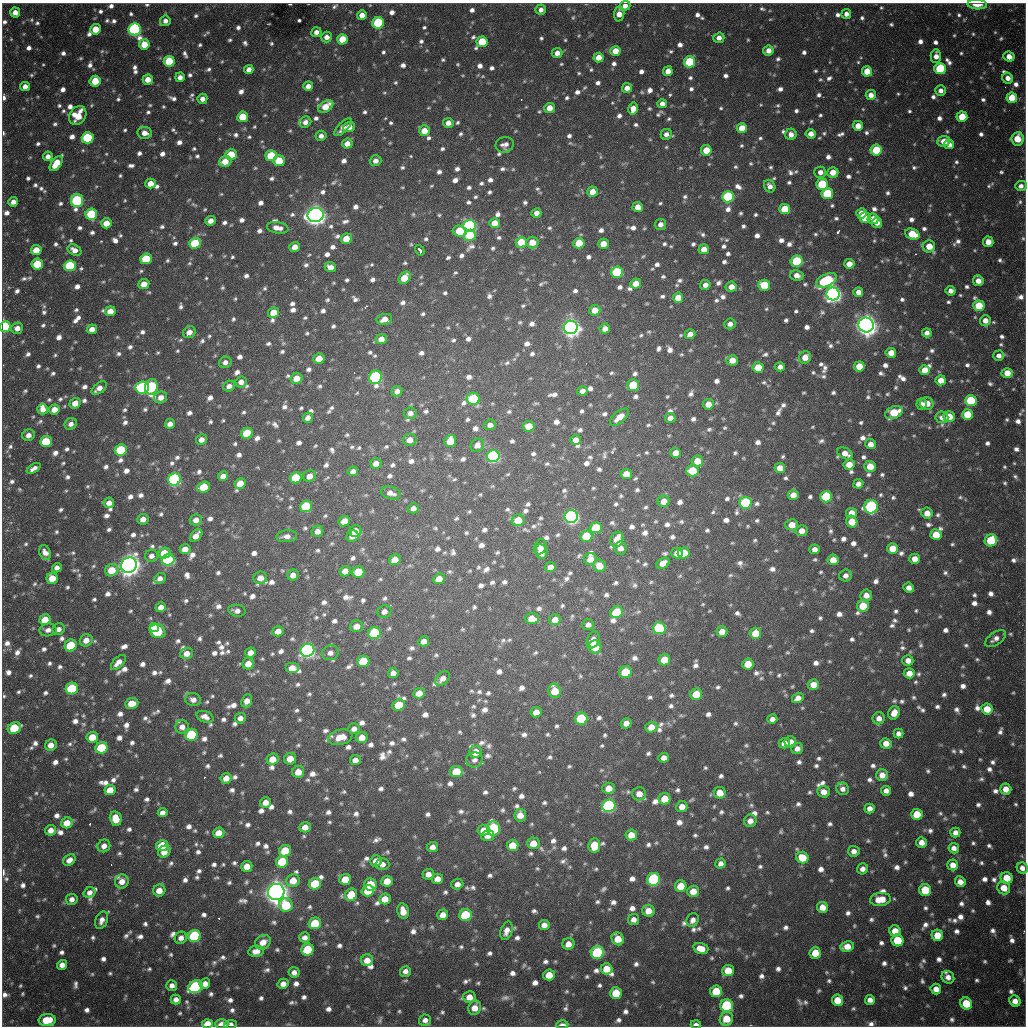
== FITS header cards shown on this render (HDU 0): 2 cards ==
NAXIS1  =                 1024 / length of data axis 1
NAXIS2  =                 1024 / length of data axis 2

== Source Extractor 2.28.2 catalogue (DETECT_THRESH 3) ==
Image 1024 x 1024 px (HDU 0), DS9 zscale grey, 1 PNG px = 1 image px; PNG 1028 x 1028 px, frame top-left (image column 1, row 1024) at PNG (2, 3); each listed source drawn as its Kron ellipse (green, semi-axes under 4 px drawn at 4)
Background 705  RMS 22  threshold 66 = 3 sigma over >= 5 px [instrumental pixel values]
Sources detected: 1794; of the 1794, the 500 brightest by FLUX_AUTO listed and drawn (1294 fainter detections omitted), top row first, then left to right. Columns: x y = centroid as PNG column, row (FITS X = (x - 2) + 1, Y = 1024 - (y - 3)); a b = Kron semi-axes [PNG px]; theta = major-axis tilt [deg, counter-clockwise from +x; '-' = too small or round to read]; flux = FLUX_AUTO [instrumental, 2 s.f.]
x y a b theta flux
977 5 10 5 -3 2.3e+04
625 6 5 5 - 1.2e+04
541 10 5 5 - 9.1e+03
15 12 5 5 - 1.3e+04
619 14 7 5 85 1.7e+04
846 14 5 5 - 8.9e+03
362 15 5 5 - 1.4e+04
165 21 5 5 - 8.7e+03
378 23 6 5 - 1.2e+05
96 29 5 5 - 3.2e+04
135 29 6 6 - 3.4e+05
316 32 5 4 - 8.6e+03
327 37 5 5 - 1.1e+04
719 38 6 5 - 1.1e+04
342 39 5 5 - 3.6e+04
482 42 5 5 - 5.8e+04
144 44 5 5 - 3.3e+04
615 51 5 5 - 2.4e+04
768 51 5 5 - 1.2e+04
557 53 5 5 - 1.1e+04
936 56 7 5 90 1.2e+04
1009 56 5 5 - 1.5e+04
599 58 5 5 - 2.0e+04
169 61 5 5 - 7.4e+04
689 62 5 5 - 9.8e+04
249 69 5 4 - 1.1e+04
940 69 5 5 - 1.2e+05
668 71 5 4 - 1.4e+04
867 71 5 5 - 3.2e+04
180 77 5 4 - 9.5e+03
1008 78 6 5 - 1.1e+04
148 79 5 5 - 2.0e+04
95 81 5 5 - 3.6e+04
25 86 5 4 - 1.2e+04
308 86 5 4 - 1.2e+04
627 88 5 5 - 1.2e+04
940 91 5 5 - 9.5e+03
871 95 5 5 - 1.3e+04
1012 98 5 5 - 3.9e+04
202 99 5 5 - 9.4e+03
662 104 5 4 - 1.1e+04
326 106 8 5 33 2.7e+04
549 108 5 5 - 1.6e+04
633 109 6 5 - 1.7e+04
78 115 10 8 56 3.8e+04
243 117 5 5 - 4.2e+04
962 117 5 5 - 3.9e+04
305 122 6 5 - 9.1e+03
448 123 5 5 - 1.1e+04
858 126 5 5 - 1.8e+04
343 127 11 5 46 9.6e+03
349 127 6 5 - 2.1e+04
742 128 5 5 - 2.8e+04
424 131 5 5 - 2.4e+04
145 133 7 6 - 1.3e+04
666 134 5 5 - 8.1e+03
791 134 6 5 - 1.0e+04
811 134 5 4 - 1.2e+04
321 136 5 5 - 8.0e+03
88 138 6 5 - 1.2e+05
1017 139 6 6 - 3.4e+04
944 141 6 5 - 2.2e+04
347 144 5 5 - 1.4e+04
949 144 5 4 - 1.3e+04
505 145 9 8 - 9.5e+03
706 150 5 5 - 3.2e+04
876 150 5 5 - 6.1e+04
231 155 6 5 - 5.8e+04
48 156 5 5 - 8.6e+03
271 156 5 5 - 6.3e+04
279 161 5 5 - 5.4e+04
375 161 6 5 - 8.5e+03
225 162 6 5 - 2.4e+04
56 163 9 5 53 3.2e+04
820 172 6 5 - 9.3e+03
833 172 5 5 - 1.9e+04
151 184 5 5 - 1.6e+04
822 184 6 5 - 8.9e+04
770 186 6 5 - 8.6e+03
1021 186 6 5 - 8.5e+03
592 192 5 5 - 1.9e+04
827 194 6 5 - 1.0e+05
728 197 6 5 - 1.6e+05
77 201 6 6 - 2.2e+05
13 202 5 4 - 1.1e+04
638 207 5 5 - 1.6e+04
785 209 5 5 - 4.9e+04
536 213 5 4 - 9.9e+03
861 213 5 5 - 2.8e+04
91 214 6 5 - 9.7e+04
316 215 8 7 - 1.4e+06
865 218 5 5 - 2.9e+04
873 219 5 5 - 2.1e+04
210 221 5 4 - 1.1e+04
106 223 5 5 - 2.2e+04
495 223 5 5 - 2.2e+04
877 223 5 5 - 8.9e+03
660 224 6 5 - 8.6e+03
469 226 6 6 - 3.9e+05
278 228 11 5 -8 1.4e+04
460 231 7 5 -4 5.3e+04
912 234 7 5 -20 4.6e+04
470 235 6 5 - 5.2e+04
346 239 5 5 - 2.7e+04
521 242 5 5 - 4.7e+04
532 242 6 6 - 2.3e+04
988 242 5 5 - 1.6e+04
195 243 6 5 - 6.4e+04
579 243 5 5 - 4.5e+04
603 244 5 5 - 2.1e+04
929 246 6 6 - 2.5e+04
295 247 5 5 - 1.4e+04
704 249 5 5 - 1.7e+04
36 250 5 5 - 2.5e+04
74 250 7 5 -28 1.3e+04
420 250 6 3 -57 8.6e+03
146 259 6 5 - 6.8e+04
797 261 6 5 - 9.9e+04
37 264 6 5 - 5.0e+04
849 264 5 5 - 1.5e+04
70 266 6 5 - 1.2e+05
330 267 6 5 - 1.1e+04
617 272 6 5 - 1.3e+05
797 275 7 5 -14 1.1e+04
405 278 7 5 49 3.2e+04
826 280 11 6 25 1.6e+05
978 281 5 5 - 1.3e+04
144 284 5 5 - 2.0e+04
636 284 5 5 - 2.5e+04
705 285 5 5 - 9.6e+03
764 285 6 5 - 4.9e+04
731 287 5 5 - 1.5e+04
950 291 5 4 - 9.4e+03
858 292 5 5 - 9.7e+03
833 294 6 6 - 8.4e+05
678 298 5 5 - 2.3e+04
979 306 5 5 - 4.9e+04
595 310 5 5 - 1.9e+04
110 311 5 5 - 1.9e+04
274 313 5 5 - 2.8e+04
384 319 8 5 9 1.4e+04
985 320 5 5 - 1.3e+04
730 324 6 5 - 8.7e+03
866 325 7 7 - 1.6e+06
5 327 5 5 - 1.5e+05
571 327 7 6 - 1.1e+06
17 328 6 5 - 1.1e+04
92 329 5 4 - 1.2e+04
605 329 5 5 - 1.3e+04
189 332 6 6 - 1.2e+04
927 333 5 4 - 8.3e+03
690 334 5 5 - 1.4e+04
381 339 5 5 - 1.3e+04
891 353 5 5 - 1.7e+04
999 356 5 5 - 8.5e+03
805 357 6 6 - 1.8e+04
319 359 5 5 - 2.6e+04
732 360 5 5 - 1.9e+04
225 362 6 5 - 8.7e+03
859 366 5 5 - 3.1e+04
758 367 5 5 - 4.1e+04
780 367 5 4 - 8.6e+03
924 370 5 5 - 2.4e+04
1007 373 5 5 - 2.1e+04
376 377 7 6 - 2.9e+05
297 378 6 5 - 2.0e+04
941 380 5 5 - 2.0e+04
241 382 6 5 - 1.1e+04
633 385 6 5 - 5.6e+04
229 386 6 5 - 8.5e+03
151 387 8 6 78 2.1e+05
99 388 9 5 37 1.3e+04
142 388 7 6 - 2.1e+05
397 391 6 5 - 8.5e+03
582 391 5 4 - 8.9e+03
161 397 6 5 - 1.2e+04
473 399 6 6 - 1.2e+05
971 401 6 5 - 1.0e+05
75 403 5 5 - 1.5e+04
708 404 5 5 - 1.8e+04
921 404 6 5 - 9.5e+03
927 404 7 6 - 1.9e+04
43 409 5 5 - 1.1e+04
54 409 5 5 - 1.6e+04
894 412 9 6 25 5.3e+04
410 413 6 5 - 8.1e+03
967 415 5 5 - 4.7e+04
949 416 5 5 - 2.3e+04
619 417 11 5 40 1.9e+04
942 417 6 5 - 1.1e+04
308 418 5 5 - 9.6e+03
670 418 5 5 - 1.1e+04
71 424 6 5 - 8.8e+03
170 424 5 4 - 9.6e+03
490 425 6 5 - 9.0e+03
529 426 6 5 - 2.4e+04
247 433 6 5 - 7.1e+04
28 435 6 5 - 1.0e+04
201 440 6 5 - 1.0e+04
410 440 7 6 - 1.5e+04
576 440 5 5 - 1.1e+04
46 441 6 5 - 6.2e+04
450 441 6 5 - 3.4e+04
870 444 5 5 - 1.3e+04
477 445 7 6 - 1.2e+04
121 450 6 5 - 9.8e+04
676 453 5 5 - 1.6e+04
845 453 8 5 -26 1.5e+04
493 456 6 6 - 3.5e+05
697 461 6 5 - 2.2e+04
376 463 5 5 - 1.2e+04
849 464 5 5 - 2.0e+04
870 466 5 5 - 2.4e+04
34 468 8 4 32 8.5e+03
780 468 5 5 - 2.3e+04
353 471 5 4 - 8.7e+03
692 471 6 5 - 5.2e+04
626 474 5 5 - 2.4e+04
223 476 5 5 - 1.1e+04
309 476 6 5 - 1.4e+04
296 478 6 5 - 5.8e+04
174 479 6 6 - 3.3e+05
240 484 6 5 - 3.0e+04
858 484 5 4 - 8.4e+03
204 487 7 5 17 4.9e+04
391 493 10 6 -16 1.1e+04
793 495 5 5 - 1.3e+04
826 497 6 6 - 1.1e+05
664 501 6 5 - 1.5e+04
109 503 5 5 - 1.3e+04
745 503 6 6 - 1.4e+05
306 506 6 5 - 1.0e+05
871 507 7 6 - 2.5e+05
413 508 5 5 - 9.2e+03
851 513 5 5 - 2.0e+04
927 513 5 5 - 1.6e+04
571 516 6 6 - 5.9e+05
143 519 6 5 - 1.1e+04
196 520 6 5 - 1.2e+04
518 520 6 6 - 3.1e+04
344 521 6 5 - 1.8e+04
852 522 6 5 - 2.7e+04
792 525 6 6 - 1.9e+04
596 528 6 5 - 5.2e+04
317 531 6 5 - 1.0e+04
355 531 6 6 - 1.8e+04
801 531 6 5 - 1.3e+04
936 535 5 5 - 3.3e+04
196 536 7 5 47 1.5e+04
287 536 10 6 5 1.0e+04
352 536 6 5 - 1.1e+04
586 536 6 5 - 6.9e+04
617 539 8 6 73 2.6e+04
991 540 6 6 - 7.0e+04
540 547 8 6 66 1.2e+04
620 548 6 6 - 1.0e+04
892 548 5 5 - 2.7e+04
185 549 5 5 - 1.6e+04
814 549 5 5 - 9.2e+03
541 552 7 6 - 1.9e+04
45 553 8 5 -67 1.0e+04
164 553 6 5 - 3.8e+04
677 553 5 5 - 1.4e+04
684 553 6 5 - 4.4e+04
151 556 6 6 - 8.2e+03
590 559 6 6 - 1.8e+04
915 559 5 5 - 1.7e+04
168 560 6 6 - 2.5e+05
395 560 6 5 - 2.1e+04
833 560 5 5 - 2.2e+04
663 563 7 5 33 1.3e+04
129 565 8 7 - 1.6e+06
599 566 6 6 - 2.1e+04
550 567 5 5 - 1.2e+04
57 568 5 4 - 8.4e+03
112 570 7 6 - 3.2e+04
345 571 5 5 - 1.4e+04
358 572 6 5 - 3.8e+04
293 575 6 5 - 1.2e+04
845 575 6 6 - 8.6e+03
52 578 6 5 - 2.8e+04
160 578 6 5 - 9.3e+03
260 578 7 6 - 1.3e+04
439 579 6 5 - 2.3e+04
909 588 5 5 - 9.6e+03
866 595 6 6 - 1.3e+04
863 606 6 6 - 3.9e+04
161 607 5 4 - 9.7e+03
237 611 9 6 -9 8.9e+03
384 612 7 6 - 9.1e+03
617 612 6 5 - 6.0e+04
532 619 7 5 -1 2.2e+04
45 620 5 5 - 3.1e+04
555 620 6 5 - 1.4e+04
588 625 6 5 - 8.1e+03
356 626 6 5 - 1.3e+04
154 628 5 3 - 3.5e+04
659 628 6 6 - 1.4e+05
59 629 6 5 - 8.3e+03
48 630 8 6 9 8.9e+03
158 631 8 6 -25 1.1e+05
278 631 6 5 - 1.4e+04
722 632 5 5 - 1.5e+04
374 633 6 6 - 1.3e+05
755 633 6 5 - 3.4e+04
995 639 12 6 34 8.8e+03
86 640 6 6 - 1.4e+04
593 640 9 6 69 1.6e+04
424 641 5 5 - 1.0e+04
71 645 6 5 - 6.7e+04
595 647 6 6 - 3.0e+04
307 650 7 6 - 5.9e+05
187 653 6 5 - 1.4e+04
250 653 5 5 - 1.2e+04
330 653 8 7 - 9.1e+03
664 660 6 5 - 3.1e+04
363 661 6 5 - 6.7e+04
908 661 5 5 - 1.1e+04
118 662 9 5 44 1.3e+04
248 664 6 5 - 1.8e+04
748 664 6 5 - 3.3e+04
292 668 7 5 0 2.0e+04
625 672 6 6 - 7.4e+04
393 673 5 5 - 9.0e+03
909 673 5 5 - 1.6e+04
442 679 8 5 43 9.3e+03
813 684 5 5 - 1.9e+04
72 688 6 5 - 1.2e+05
555 691 7 6 - 3.3e+04
419 693 6 5 - 1.8e+04
696 694 6 5 - 4.2e+04
798 698 6 5 - 1.1e+04
193 700 8 6 -11 8.8e+03
247 701 7 5 66 1.3e+04
132 703 6 5 - 2.2e+04
399 705 6 5 - 4.3e+04
987 709 5 5 - 2.7e+04
536 712 5 5 - 1.5e+04
894 713 7 5 66 1.7e+04
205 717 9 5 -19 1.0e+04
240 718 5 5 - 8.3e+03
879 718 6 6 - 1.0e+04
581 719 6 6 - 1.0e+05
772 719 5 5 - 8.6e+03
626 723 5 5 - 1.2e+04
182 727 7 6 - 1.2e+04
651 727 6 5 - 1.8e+04
14 728 7 5 26 6.9e+04
354 729 6 5 - 9.0e+03
898 734 5 5 - 8.6e+03
191 735 6 6 - 1.1e+05
92 737 6 5 - 3.0e+04
340 737 12 7 13 2.4e+04
362 737 6 5 - 1.7e+04
790 742 6 5 - 1.3e+04
784 743 5 5 - 1.2e+04
886 743 6 5 - 1.6e+04
51 745 6 5 - 1.4e+04
101 748 6 5 - 9.6e+04
797 749 6 5 - 9.4e+03
476 752 6 6 - 2.4e+04
664 758 5 5 - 1.1e+04
273 759 6 5 - 2.0e+04
290 759 6 6 - 2.1e+04
355 760 5 5 - 1.1e+04
474 760 8 7 - 8.1e+03
298 772 6 6 - 1.9e+04
456 772 6 5 - 4.2e+04
882 775 6 6 - 1.4e+04
226 778 6 5 - 1.4e+04
609 788 6 5 - 1.9e+04
843 789 6 6 - 9.0e+03
1006 789 5 5 - 1.7e+04
110 790 5 5 - 2.2e+04
886 791 5 5 - 8.4e+03
824 792 6 5 - 1.3e+04
720 793 6 5 - 2.0e+04
639 794 7 6 - 1.4e+04
665 799 6 5 - 2.8e+04
266 802 5 5 - 1.3e+04
609 806 6 6 - 2.9e+05
682 807 6 5 - 1.3e+04
869 809 5 5 - 1.0e+04
163 813 5 4 - 9.0e+03
917 814 6 5 - 4.1e+04
520 815 6 6 - 1.6e+04
116 819 7 6 - 2.7e+04
750 821 6 6 - 1.1e+04
67 823 6 5 - 2.5e+04
305 827 6 5 - 1.6e+04
493 828 7 6 - 1.7e+05
51 830 5 5 - 1.2e+04
483 830 6 5 - 1.3e+04
955 832 5 5 - 9.6e+03
219 833 6 5 - 2.1e+04
631 835 5 5 - 2.0e+04
488 836 6 5 - 1.1e+04
921 842 5 5 - 1.3e+04
533 843 6 6 - 2.2e+04
513 845 6 5 - 2.9e+04
594 845 7 6 - 3.1e+04
104 846 7 6 - 1.2e+04
162 846 6 5 - 5.6e+04
433 847 5 5 - 9.8e+03
954 848 5 5 - 9.4e+03
285 851 6 5 - 5.9e+04
854 851 6 5 - 9.5e+03
164 852 6 5 - 1.9e+04
802 858 6 5 - 4.3e+04
69 860 7 5 39 1.1e+04
376 861 6 5 - 1.4e+04
282 862 6 5 - 8.5e+04
721 863 5 5 - 8.1e+03
382 864 7 6 - 8.6e+03
953 865 5 5 - 1.4e+04
247 866 5 5 - 1.7e+04
1022 868 6 5 - 9.5e+03
862 869 5 5 - 9.6e+03
428 874 6 5 - 1.2e+04
1007 878 6 5 - 3.7e+04
345 879 6 5 - 2.9e+04
437 879 5 5 - 1.3e+04
654 879 6 6 - 2.0e+05
122 881 7 7 - 1.5e+04
293 881 7 6 - 2.4e+04
387 881 6 5 - 2.3e+04
960 882 5 5 - 1.2e+04
315 884 6 5 - 6.8e+04
457 884 6 5 - 1.0e+04
370 885 6 6 - 6.7e+04
681 886 6 5 - 3.3e+04
1004 888 7 6 - 2.3e+04
159 890 6 6 - 1.8e+04
925 890 6 6 - 5.9e+04
368 891 6 5 - 3.2e+04
693 891 6 5 - 1.9e+04
90 892 6 5 - 8.9e+03
276 892 8 8 - 2.0e+06
351 895 6 6 - 3.8e+04
72 899 6 5 - 8.4e+03
385 899 6 5 - 2.2e+04
880 899 10 6 6 3.2e+04
286 905 7 6 - 6.9e+04
822 907 5 5 - 1.8e+04
403 911 8 5 -78 1.8e+04
648 911 6 6 - 2.0e+04
443 915 6 5 - 1.6e+04
466 915 6 6 - 1.1e+05
633 919 6 5 - 9.2e+03
102 920 9 6 67 9.4e+03
693 920 7 6 - 8.6e+03
315 923 6 6 - 6.3e+04
544 925 5 5 - 1.0e+04
506 931 9 5 71 1.2e+04
895 931 6 5 - 2.1e+04
937 935 6 5 - 3.1e+04
194 936 6 6 - 1.6e+05
305 937 5 5 - 8.5e+03
181 938 6 6 - 9.7e+03
618 939 6 6 - 2.8e+04
897 940 6 6 - 6.4e+04
263 942 8 7 - 1.7e+04
568 944 6 5 - 1.4e+04
847 946 7 5 10 2.0e+04
701 948 7 5 -17 2.0e+04
308 950 6 6 - 7.7e+04
256 951 8 5 10 1.3e+04
597 952 6 6 - 1.6e+05
815 953 6 6 - 3.0e+04
367 960 6 6 - 1.8e+04
62 965 5 5 - 1.1e+04
606 969 6 5 - 2.8e+04
728 970 6 5 - 2.9e+04
405 971 5 5 - 8.5e+03
294 972 5 5 - 9.3e+03
549 975 6 5 - 2.6e+04
948 977 7 6 - 9.7e+03
205 984 5 5 - 1.4e+04
283 984 5 5 - 1.1e+04
172 985 5 5 - 8.5e+03
195 987 7 6 - 2.5e+05
936 989 5 5 - 1.4e+04
716 991 6 6 - 4.5e+04
616 993 6 6 - 4.6e+04
469 997 6 6 - 1.8e+04
176 999 5 5 - 9.1e+03
837 1000 5 5 - 3.3e+04
870 1000 5 5 - 9.2e+03
1015 1001 6 5 - 1.3e+04
966 1003 6 5 - 5.0e+04
727 1006 6 6 - 1.8e+05
475 1008 7 6 - 1.7e+04
726 1019 7 6 - 3.3e+04
47 1020 8 6 5 4.5e+04
425 1020 6 5 - 8.6e+03
207 1024 5 4 - 2.8e+04
222 1024 6 5 - 1.5e+04
230 1024 6 4 4 8.5e+03
562 1025 6 3 1 8.7e+03
696 1025 5 3 - 8.5e+03
At the frame edge (FLAGS 8, measured only in part): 9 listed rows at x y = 977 5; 625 6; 5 327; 1022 868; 207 1024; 222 1024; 230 1024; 562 1025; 696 1025
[1294 fainter detections neither listed nor drawn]

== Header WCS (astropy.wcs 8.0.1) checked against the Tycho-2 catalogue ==
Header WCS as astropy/WCSLIB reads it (CRVAL/CRPIX/CD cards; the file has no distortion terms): RA---TAN/DEC--TAN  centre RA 19:04:13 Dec -20:34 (286.05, -20.56 deg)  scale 1.18 arcsec/px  FOV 20.1' x 20.1'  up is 0 deg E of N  parity flipped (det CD > 0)
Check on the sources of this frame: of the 60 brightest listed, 16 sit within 2.0 arcsec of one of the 22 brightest Tycho-2 stars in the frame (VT <= 11.99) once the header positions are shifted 0.17 arcsec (0.13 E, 0.11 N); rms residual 0.67 arcsec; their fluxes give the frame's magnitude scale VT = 25.21 - 2.5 log10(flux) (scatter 0.27 mag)
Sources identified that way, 16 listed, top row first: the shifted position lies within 2.0 arcsec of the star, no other Tycho-2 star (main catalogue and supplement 1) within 4.0 arcsec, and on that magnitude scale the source's flux lands within +1.5 / -3 mag of the star's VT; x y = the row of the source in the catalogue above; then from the Tycho-2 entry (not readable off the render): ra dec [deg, ICRS J2000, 3 dp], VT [Tycho-2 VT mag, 2 dp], TYC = Tycho-2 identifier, HIP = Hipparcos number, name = IAU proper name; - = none
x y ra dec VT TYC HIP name
135 29 285.922 -20.401 11.84 6290-1553-1 - -
88 138 285.906 -20.437 11.70 6290-1190-1 - -
77 201 285.902 -20.457 11.63 6290-1914-1 - -
469 226 286.039 -20.466 11.64 6291-2563-1 - -
833 294 286.166 -20.490 11.06 6291-1861-1 - -
866 325 286.177 -20.500 9.72 6291-280-1 - -
571 327 286.074 -20.500 10.56 6291-2482-1 - -
376 377 286.006 -20.516 11.38 6291-2555-1 - -
174 479 285.935 -20.549 11.40 6290-1670-1 - -
571 516 286.074 -20.562 10.72 6291-940-1 - -
129 565 285.919 -20.577 9.38 6290-1734-1 - -
307 650 285.981 -20.605 11.19 6290-1602-1 - -
609 806 286.086 -20.657 11.94 6295-2470-1 - -
654 879 286.102 -20.681 11.90 6295-452-1 - -
276 892 285.970 -20.684 9.47 6294-85-1 - -
597 952 286.082 -20.705 11.99 6295-205-1 - -